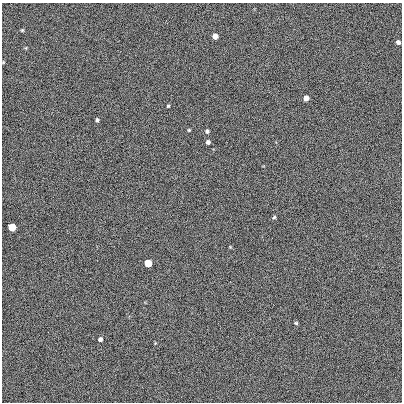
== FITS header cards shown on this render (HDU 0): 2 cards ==
NAXIS1  =                  400 /
NAXIS2  =                  400 /

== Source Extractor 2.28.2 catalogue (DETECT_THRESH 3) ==
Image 400 x 400 px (HDU 0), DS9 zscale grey, 1 PNG px = 1 image px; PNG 404 x 404 px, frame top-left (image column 1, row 400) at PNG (2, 3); no overlay
Background 0.00247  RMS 0.22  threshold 0.657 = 3 sigma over >= 5 px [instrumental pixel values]
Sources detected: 14; all 14 listed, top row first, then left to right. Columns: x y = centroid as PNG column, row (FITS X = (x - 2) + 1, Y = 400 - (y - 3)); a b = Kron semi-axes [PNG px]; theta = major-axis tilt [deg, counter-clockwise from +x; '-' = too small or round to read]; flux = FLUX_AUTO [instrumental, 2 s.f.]
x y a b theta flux
22 30 4 3 - 16
215 36 5 5 - 110
398 42 4 4 - 35
306 98 5 4 - 94
168 106 3 3 - 14
97 120 4 3 - 26
189 130 4 4 - 13
207 131 5 4 - 29
208 142 5 5 - 35
274 217 4 4 - 19
12 227 5 5 - 510
148 263 5 5 - 530
296 323 5 4 - 17
100 339 5 4 - 36